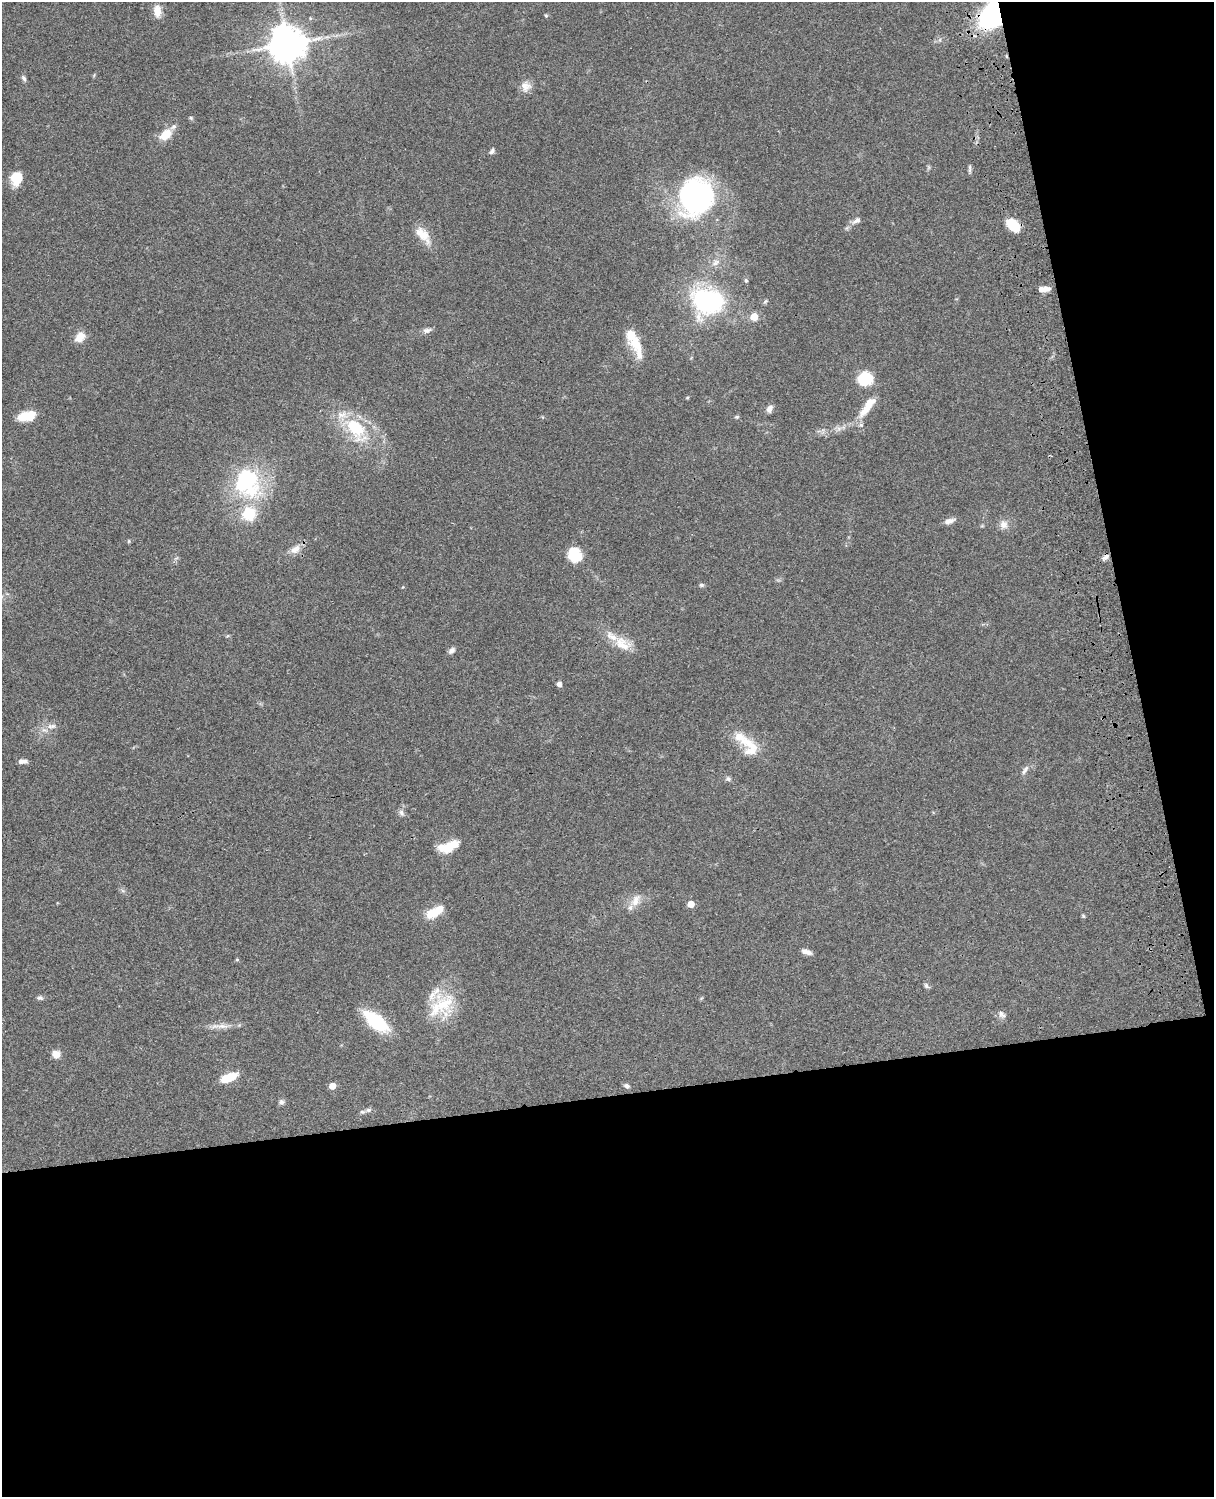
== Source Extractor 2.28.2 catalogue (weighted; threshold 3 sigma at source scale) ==
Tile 12 of 4 x 3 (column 4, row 3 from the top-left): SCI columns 3756-4967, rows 279-1773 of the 5086 x 4928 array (HDU 1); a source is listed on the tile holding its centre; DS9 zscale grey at full resolution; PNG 1216 x 1499 px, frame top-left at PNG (2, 2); no overlay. Shown black and unused: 33% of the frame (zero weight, under 3 of 4 exposures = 6% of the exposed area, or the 3 px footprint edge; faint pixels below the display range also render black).
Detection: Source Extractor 2.28.2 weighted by HDU 2 'WHT'; one run over the whole footprint, this tile lists its part. Background 0.0782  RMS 0.0058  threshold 0.026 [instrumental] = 3 sigma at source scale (4.5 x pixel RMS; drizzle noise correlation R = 1.50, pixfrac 1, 0.05/0.05 arcsec/px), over >= 5 px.
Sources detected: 81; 1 inside a brighter object's white glare — not listed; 13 inside a brighter listed object's ellipse — not listed separately; the other 67 listed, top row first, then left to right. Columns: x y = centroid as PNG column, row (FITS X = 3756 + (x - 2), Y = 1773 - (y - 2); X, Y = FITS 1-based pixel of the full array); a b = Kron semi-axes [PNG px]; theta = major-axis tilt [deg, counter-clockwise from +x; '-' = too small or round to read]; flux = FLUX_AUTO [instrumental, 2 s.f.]
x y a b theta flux
157 11 12 8 -87 6.7
992 14 29 19 68 80
546 15 5 4 - 0.67
287 44 11 10 - 1400
24 78 8 5 -60 1.4
526 86 15 13 -84 4.8
191 118 6 4 -46 0.79
166 134 14 9 35 9.7
492 151 8 5 60 1.5
970 169 13 3 -88 1.3
16 178 15 12 85 10
696 196 34 29 70 130
857 220 13 6 32 2.7
1013 225 15 10 -41 14
423 235 27 12 -49 9.2
715 263 11 7 42 2.9
746 280 6 4 -69 0.84
1046 289 10 6 5 3.6
707 301 28 21 -16 96
754 317 5 5 - 11
427 330 11 6 11 2.4
80 337 13 9 44 6.5
635 342 40 10 -73 15
864 378 12 11 - 24
687 398 5 3 - 0.57
867 407 36 10 54 12
770 409 10 7 62 2.4
26 416 17 8 14 15
737 417 6 4 3 0.81
356 428 31 18 -55 31
839 428 7 4 18 1.7
247 481 36 28 -70 60
949 521 13 7 19 3.2
1004 524 11 10 - 4.1
129 541 6 4 89 0.6
295 549 15 9 37 4.9
578 556 13 9 49 9.6
1105 557 10 6 38 2.1
701 585 7 5 -1 1.1
623 644 24 15 -33 11
452 650 9 6 39 2.1
559 684 6 6 - 1.9
51 726 15 6 1 3.5
752 745 39 13 -37 13
22 761 10 5 0 2.4
1025 770 15 5 58 2.3
728 779 7 6 - 1.5
401 813 9 6 -63 1.9
444 848 20 12 -10 8.7
636 900 19 10 61 5.6
691 904 5 4 - 8.1
433 913 18 12 34 10
1083 916 6 4 -45 0.65
806 952 12 5 -17 2.9
237 960 5 4 - 0.71
926 985 8 5 -60 1.3
40 998 9 6 -8 1.3
444 1004 34 28 56 25
1002 1014 12 7 -49 2.3
376 1022 20 10 -39 44
222 1026 22 7 -1 4.9
56 1054 9 8 - 4.4
229 1078 17 7 23 13
332 1086 5 4 - 7.7
626 1086 7 5 -23 1.6
281 1102 7 7 - 1.5
368 1110 7 5 2 1.5
Overlapping masked pixels (flux is a lower limit): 1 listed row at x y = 992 14
Isophote crosses this tile's border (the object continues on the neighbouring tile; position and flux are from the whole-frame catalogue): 1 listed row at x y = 992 14